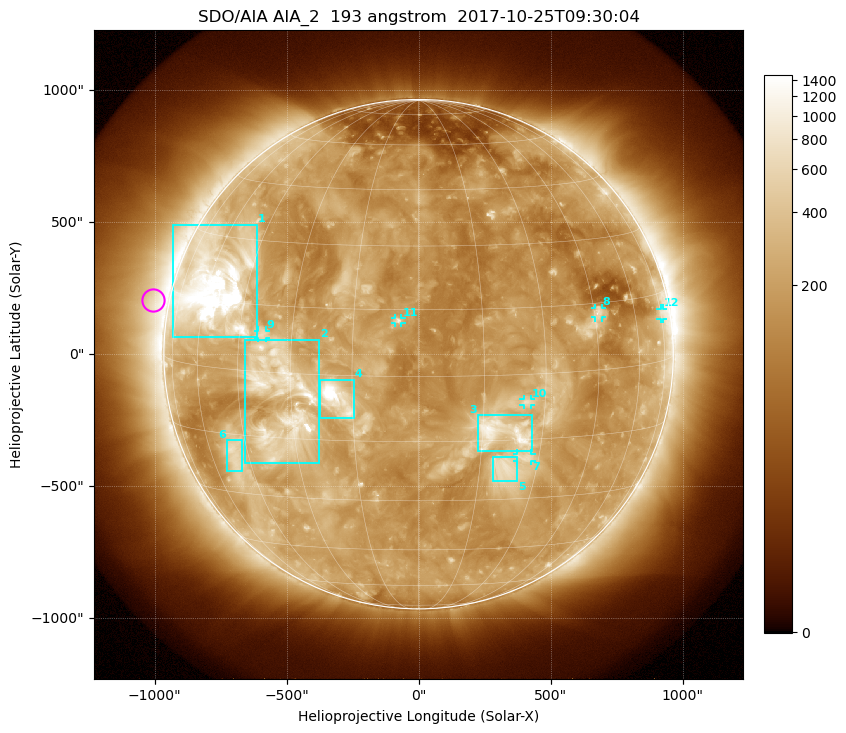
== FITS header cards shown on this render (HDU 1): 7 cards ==
TELESCOP= 'SDO/AIA'
INSTRUME= 'AIA_2'
WAVELNTH=                  193
WAVEUNIT= 'angstrom'
DATE-OBS= '2017-10-25T09:30:04.84'
CTYPE1  = 'HPLN-TAN'
CTYPE2  = 'HPLT-TAN'

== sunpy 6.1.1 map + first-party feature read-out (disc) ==
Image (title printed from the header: SDO/AIA AIA_2  193 angstrom  2017-10-25T09:30:04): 1024 x 1024 px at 2.4 arcsec/px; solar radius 965 arcsec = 402 px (full disc in frame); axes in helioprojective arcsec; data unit not stated in the header (colour bar unlabelled)
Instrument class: DISC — disc imager (sunpy class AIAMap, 193 A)
Bright regions (active regions / flare kernels): reference = the median radial profile (limb darkening/brightening removed); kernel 9 px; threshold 5 sigma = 366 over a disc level ~182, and >= 1.15x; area >= 12 px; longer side >= 10 px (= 24 arcsec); searched inside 0.97 R_sun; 12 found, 12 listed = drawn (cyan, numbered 1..; 6 of them under ~33 arcsec drawn as corner ticks so the feature stays visible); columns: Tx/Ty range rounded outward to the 5 arcsec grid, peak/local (2 s.f.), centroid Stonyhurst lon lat
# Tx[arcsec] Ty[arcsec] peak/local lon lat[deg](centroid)
1 -930..-610 65..490 17 -57 +18
2 -660..-375 -415..55 6.6 -33 -6
3 225..430 -370..-230 6 +20 -13
4 -375..-245 -240..-95 11 -19 -5
5 280..375 -480..-385 4 +21 -22
6 -730..-670 -445..-325 4.2 -50 -20
7 375..430 -405..-375 3.6 +26 -19
8 670..695 140..175 4.2 +46 +13
9 -610..-575 60..90 3.4 -38 +8
10 395..425 -195..-170 3.4 +25 -6
11 -90..-65 115..140 4.8 -5 +13
12 915..930 135..175 3.1 +76 +10
Off-limb structures (1.02-1.3 R_sun): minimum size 162 px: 5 found; the strongest spans PA ~40..115 deg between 1.02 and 1.3 R_sun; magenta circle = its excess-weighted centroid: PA ~80 deg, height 1.06 R_sun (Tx ~-1005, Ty ~205 arcsec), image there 2.7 x the reference